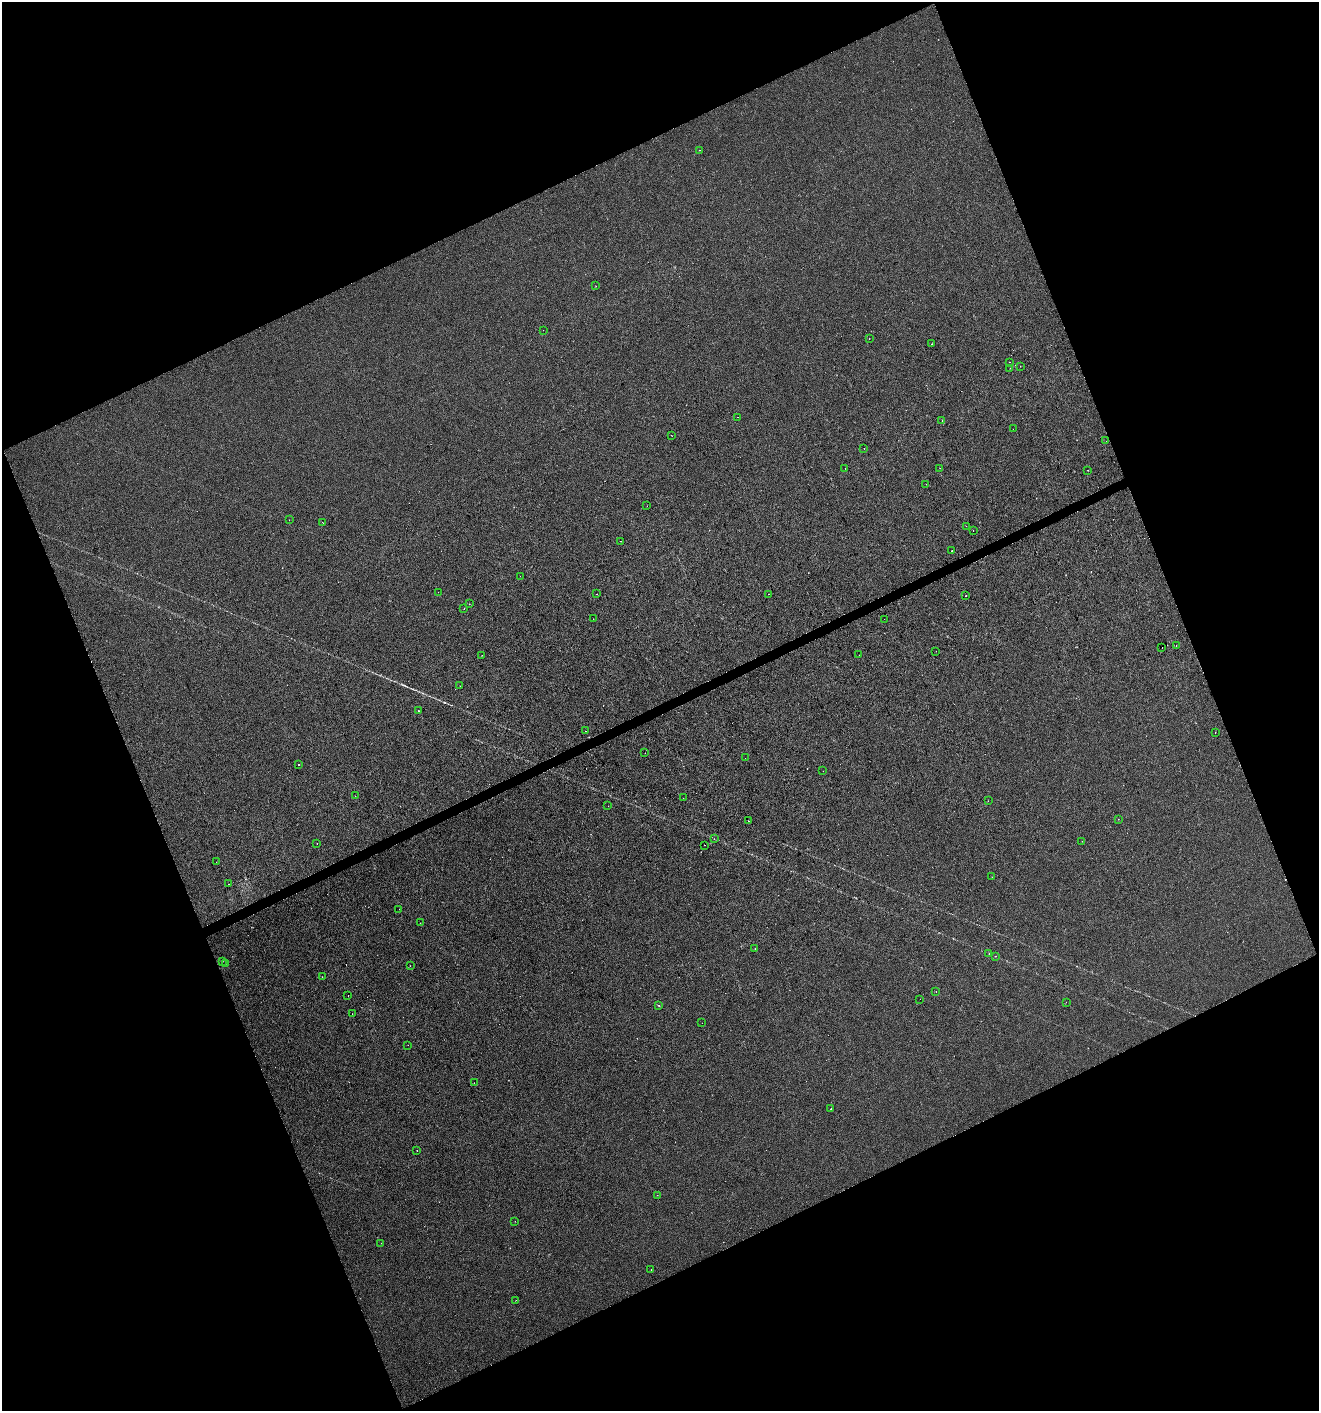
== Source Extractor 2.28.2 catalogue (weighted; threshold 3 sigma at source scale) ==
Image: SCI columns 87-5351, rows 2-5637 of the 5495 x 5637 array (HDU 1 of 3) = the unmasked area's bounding box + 8 px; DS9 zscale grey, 4 x 4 block average (1 PNG px = mean of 4 x 4 image px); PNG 1321 x 1413 px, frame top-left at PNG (2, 2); each listed source drawn as its Kron ellipse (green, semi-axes under 4 px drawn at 4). Shown black and unused: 44% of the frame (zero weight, under 2 of 3 exposures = <1% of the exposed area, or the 3 px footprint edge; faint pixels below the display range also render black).
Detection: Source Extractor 2.28.2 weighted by HDU 2 'WHT'. Background 0.00269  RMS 0.0048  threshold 0.0217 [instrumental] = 3 sigma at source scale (4.5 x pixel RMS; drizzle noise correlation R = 1.50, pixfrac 1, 0.0396/0.0396 arcsec/px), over >= 5 px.
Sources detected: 102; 1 too faint to see at this stretch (4 x 4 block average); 16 cosmic-ray / hot-pixel residue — neither listed nor drawn; the other 85 listed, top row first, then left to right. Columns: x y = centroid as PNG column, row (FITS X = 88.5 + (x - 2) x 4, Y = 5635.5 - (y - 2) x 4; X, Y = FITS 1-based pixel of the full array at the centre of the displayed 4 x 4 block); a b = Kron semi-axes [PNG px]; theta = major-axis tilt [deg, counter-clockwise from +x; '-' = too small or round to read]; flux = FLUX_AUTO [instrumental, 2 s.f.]
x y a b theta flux
699 150 2 2 - 0.97
596 286 2 2 - 0.49
543 330 2 2 - 0.46
869 339 2 2 - 0.55
932 344 2 2 - 1.7
1010 362 2 2 - 0.64
1020 366 2 2 - 2.6
1010 368 2 2 - 0.87
738 417 2 2 - 0.48
942 420 2 2 - 2
1013 429 2 2 - 1.8
671 435 2 2 - 0.65
1106 441 2 2 - 0.63
864 448 2 2 - 1.5
845 468 2 2 - 0.68
940 468 2 2 - 0.35
1088 470 2 2 - 2.3
926 484 2 2 - 0.4
647 506 2 2 - 0.53
289 520 2 2 - 0.67
323 523 2 2 - 0.61
966 526 2 2 - 0.84
973 530 2 2 - 0.91
621 541 2 2 - 7.6
952 551 2 2 - 6.7
520 576 2 2 - 0.55
438 592 2 2 - 0.93
597 594 2 2 - 0.73
768 594 2 2 - 0.69
966 596 2 2 - 4.5
469 604 2 2 - 0.49
464 609 2 2 - 1.9
593 619 2 2 - 2.5
884 619 2 2 - 0.43
1176 645 2 2 - 1.8
1162 648 2 2 - 1.3
936 651 2 2 - 1.2
482 655 2 2 - 0.87
859 655 2 2 - 0.51
460 686 2 2 - 0.48
418 711 2 2 - 5.5
585 731 2 2 - 2.6
1215 732 2 2 - 2.2
645 753 2 2 - 1.1
745 758 2 2 - 1.2
298 764 2 2 - 14
823 771 2 2 - 0.79
355 796 2 2 - 0.84
683 798 2 2 - 1.4
988 801 2 2 - 0.39
608 806 2 2 - 2.5
1118 819 2 2 - 0.8
748 821 2 2 - 3.6
714 839 2 2 - 0.54
1082 841 2 2 - 0.53
317 844 2 2 - 0.68
704 845 2 2 - 0.51
216 862 2 2 - 0.7
992 877 2 2 - 0.41
229 884 2 2 - 1.4
399 909 2 2 - 0.5
420 923 2 2 - 0.6
755 948 2 2 - 0.74
989 953 2 2 - 0.57
995 956 2 2 - 0.68
222 961 2 2 - 1.4
226 963 2 2 - 0.56
410 966 2 2 - 0.72
322 977 2 2 - 0.88
936 991 2 2 - 0.74
348 996 2 2 - 1.3
920 999 2 2 - 0.44
1066 1002 2 2 - 0.53
659 1006 2 2 - 7.4
352 1014 2 2 - 0.58
702 1023 2 2 - 0.8
408 1045 2 2 - 0.5
474 1083 2 2 - 3.2
831 1109 2 2 - 2.7
417 1150 2 2 - 1.7
657 1195 2 2 - 2
515 1221 2 2 - 0.52
381 1243 2 2 - 1.5
651 1269 2 2 - 1.7
516 1300 2 2 - 0.62
Diffuse or blended objects may show on this block-average render without a row.